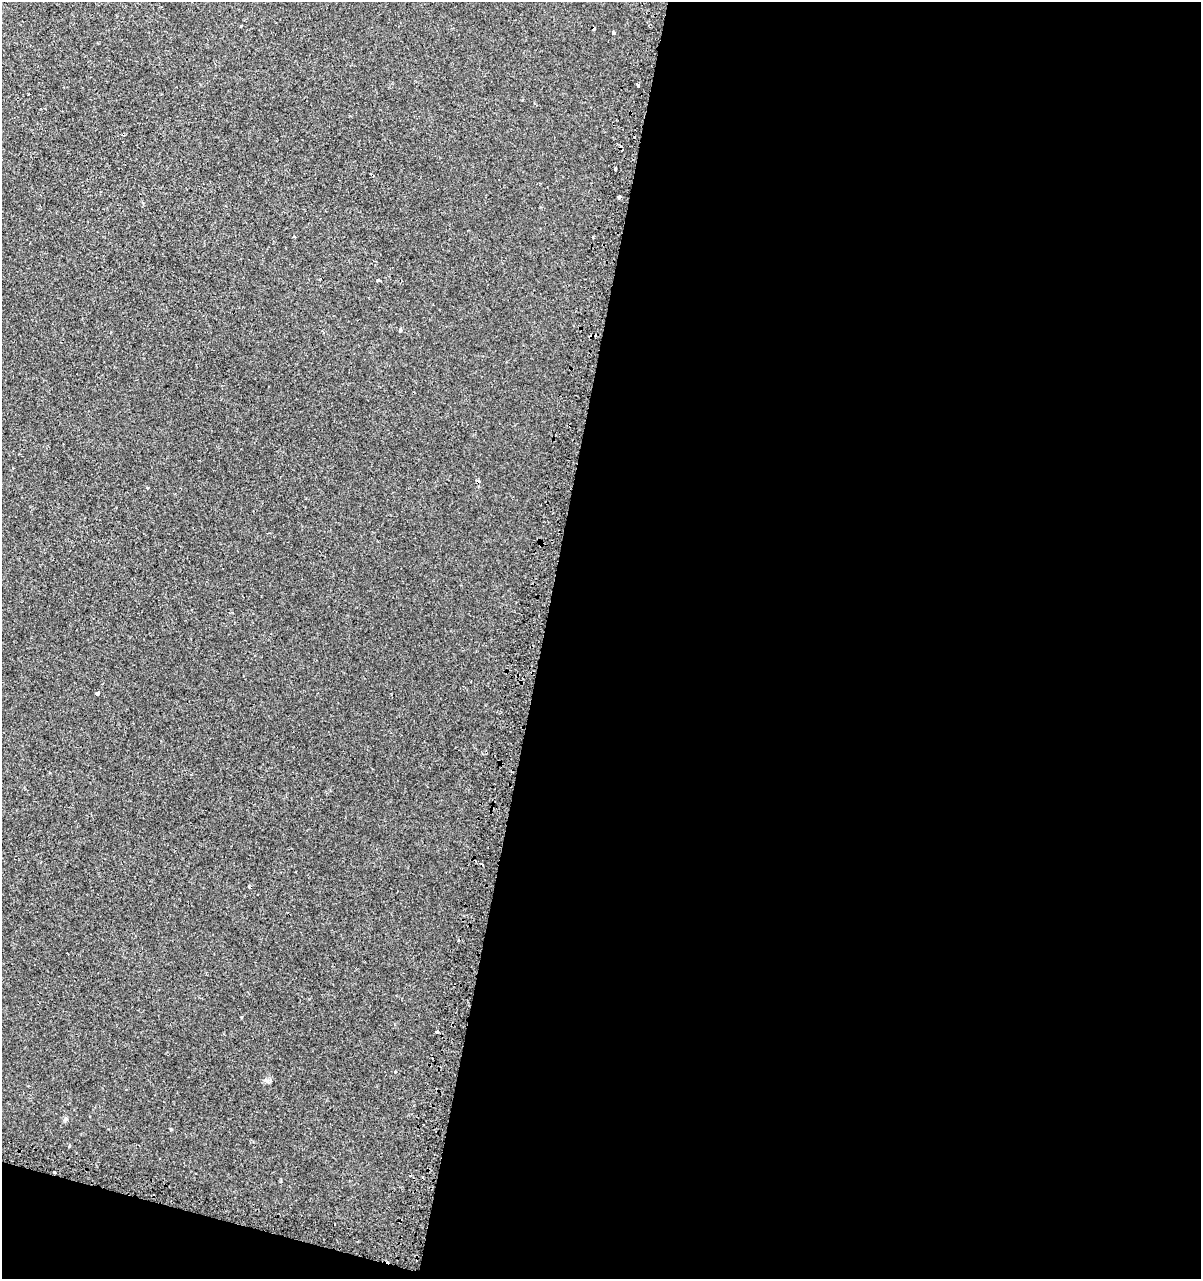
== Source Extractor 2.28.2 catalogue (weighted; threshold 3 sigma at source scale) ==
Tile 16 of 4 x 4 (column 4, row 4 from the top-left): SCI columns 3863-5061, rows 43-1319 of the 5390 x 5193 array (HDU 1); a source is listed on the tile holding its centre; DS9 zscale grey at full resolution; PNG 1203 x 1281 px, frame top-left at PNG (2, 2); no overlay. Shown black and unused: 57% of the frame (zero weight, under 2 of 3 exposures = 3% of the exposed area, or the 3 px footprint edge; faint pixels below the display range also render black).
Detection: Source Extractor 2.28.2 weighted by HDU 2 'WHT'; one run over the whole footprint, this tile lists its part. Background 1.90e-04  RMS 0.0025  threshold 0.0112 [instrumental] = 3 sigma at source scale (4.5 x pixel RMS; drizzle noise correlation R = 1.50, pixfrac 1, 0.0396/0.0396 arcsec/px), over >= 5 px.
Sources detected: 17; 4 cosmic-ray / hot-pixel residue — not listed; the other 13 listed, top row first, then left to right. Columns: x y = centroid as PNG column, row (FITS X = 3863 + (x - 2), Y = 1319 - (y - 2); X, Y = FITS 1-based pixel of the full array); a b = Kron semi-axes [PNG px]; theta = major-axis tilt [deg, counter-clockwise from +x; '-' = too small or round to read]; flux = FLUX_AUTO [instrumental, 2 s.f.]
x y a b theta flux
613 33 4 3 - 0.34
638 85 3 3 - 1.5
615 169 3 3 - 2
619 197 3 3 - 0.64
379 280 4 3 - 1.5
400 330 5 3 - 0.42
97 693 4 3 - 0.86
437 1032 3 3 - 0.49
395 1072 3 3 - 0.82
267 1081 7 4 90 0.52
66 1119 7 5 -1 0.52
171 1130 5 3 - 0.21
69 1146 4 3 - 0.31